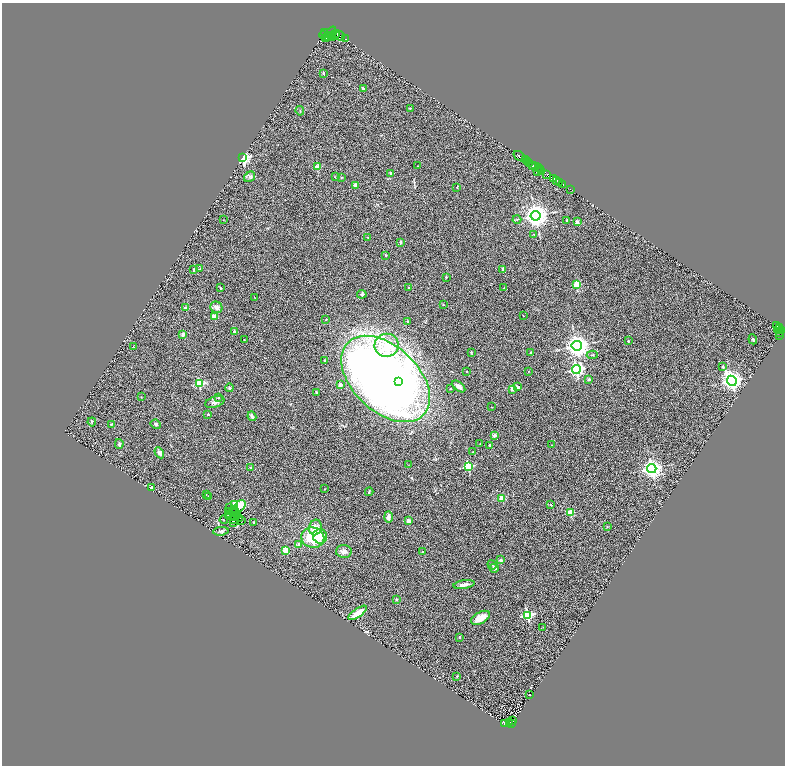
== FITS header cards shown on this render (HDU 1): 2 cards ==
NAXIS1  =                 1566
NAXIS2  =                 1527

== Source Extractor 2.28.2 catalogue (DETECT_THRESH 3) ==
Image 1566 x 1527 px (HDU 1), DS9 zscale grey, zoomed out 1/2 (1 PNG px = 2 x 2 image px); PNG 787 x 768 px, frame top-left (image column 2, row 1526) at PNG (2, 3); each listed source drawn as its Kron ellipse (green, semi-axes under 4 px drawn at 4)
Background 0.458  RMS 0.23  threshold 0.697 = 3 sigma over >= 5 px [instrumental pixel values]
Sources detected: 200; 31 cannot appear on this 1/2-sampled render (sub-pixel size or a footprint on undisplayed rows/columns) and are neither listed nor drawn; the other 169 listed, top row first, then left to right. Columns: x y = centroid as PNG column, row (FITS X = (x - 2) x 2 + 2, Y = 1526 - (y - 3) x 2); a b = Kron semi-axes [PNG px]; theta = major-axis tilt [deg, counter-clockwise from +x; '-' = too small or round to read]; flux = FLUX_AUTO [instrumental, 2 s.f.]
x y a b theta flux
331 32 6 3 50 1200
324 33 3 2 - 700
336 34 4 3 - 250
323 35 4 3 - 650
332 36 3 2 - 740
340 36 5 2 - 1200
326 37 5 3 - 320
328 37 2 1 - 65
333 38 2 2 - 420
345 39 2 2 - 49
323 73 4 2 - 28
363 88 4 2 - 110
410 108 4 2 - 30
300 111 5 2 - 43
520 156 7 2 -35 1100
243 157 3 3 - 8100
525 160 3 2 - 1200
528 161 2 1 - 170
529 164 3 2 - 370
418 166 3 2 - 22
532 166 4 3 - 380
318 167 2 2 - 1000
536 167 3 3 - 400
539 168 2 1 - 19
540 169 2 2 - 250
538 172 2 1 - 48
542 172 3 2 - 69
391 173 2 2 - 180
547 174 2 2 - 420
250 177 6 4 35 120
335 177 4 3 - 37
341 178 3 2 - 24
554 179 3 1 - 46
557 180 2 2 - 460
559 182 2 1 - 290
563 184 2 1 - 180
355 185 2 2 - 380
457 187 2 2 - 26
570 189 2 1 - 100
536 216 5 5 - 48000
517 219 4 3 - 45
223 220 3 2 - 12
567 220 2 2 - 200
577 222 2 2 - 310
534 234 4 3 - 38
368 237 2 1 - 21
401 242 4 3 - 67
386 255 2 2 - 54
200 269 3 2 - 18
503 269 4 3 - 89
194 270 3 2 - 83
446 277 2 2 - 46
577 285 3 3 - 1700
220 288 4 3 - 48
409 288 2 2 - 75
504 288 3 2 - 34
362 294 4 4 - 72
255 298 2 2 - 21
443 305 3 2 - 24
216 307 6 5 - 260
186 308 2 2 - 440
523 316 2 2 - 16
214 317 3 2 - 840
326 319 3 2 - 28
408 322 2 2 - 210
777 326 2 2 - 160
779 327 2 1 - 210
778 329 4 1 - 120
782 331 2 1 - 63
234 332 2 2 - 200
780 332 4 3 - 380
183 335 2 2 - 360
779 335 2 1 - 63
753 339 5 3 - 41
244 340 3 2 - 14
628 341 2 2 - 69
387 345 12 11 - 800
577 346 5 5 - 41000
133 347 2 1 - 10
472 352 3 2 - 30
530 352 3 2 - 37
592 355 5 3 - 49
325 361 2 2 - 150
723 366 2 2 - 78
576 370 4 4 - 9700
467 371 2 2 - 34
529 371 3 2 - 23
386 379 52 33 -43 40000
589 379 2 2 - 100
732 381 5 4 - 25000
399 382 3 3 - 710
199 384 3 3 - 2600
340 385 2 2 - 410
459 387 8 4 -38 210
518 387 4 3 - 100
229 388 4 3 - 75
451 389 2 2 - 33
512 389 2 2 - 450
316 392 4 3 - 51
141 397 2 1 - 23
218 398 2 2 - 60
215 402 10 5 18 170
492 407 2 2 - 20
208 414 2 2 - 71
252 416 5 3 - 170
92 422 4 3 - 43
111 424 4 2 - 28
156 424 5 3 - 100
494 435 2 2 - 450
119 444 5 3 - 83
480 444 2 2 - 28
490 445 2 2 - 140
551 445 2 1 - 18
473 452 2 1 - 24
159 453 6 4 -59 140
409 465 2 2 - 12
468 466 3 3 - 3000
250 468 4 3 - 46
652 468 5 4 - 23000
151 487 3 3 - 130
325 489 2 2 - 17
369 492 4 3 - 43
206 494 3 2 - 29
208 496 3 2 - 13
502 498 3 2 - 1100
234 504 3 3 - 870
551 505 2 2 - 46
240 506 6 5 - 430
229 508 2 1 - 10
232 511 3 1 - 23
228 512 3 2 - 28
235 512 2 1 - 23
571 513 3 2 - 1400
229 515 2 1 - 33
238 515 3 1 - 36
233 517 4 2 - 0.85
388 517 5 3 - 180
233 519 2 2 - 53
239 519 3 2 - 32
224 520 4 3 - 35
242 521 2 1 - 21
409 521 4 4 - 200
233 522 3 1 - 23
254 522 2 2 - 71
315 527 8 6 75 470
607 527 3 3 - 31
221 531 8 3 7 84
320 536 7 7 - 400
313 538 11 10 - 1700
299 544 2 2 - 500
286 550 3 2 - 1100
344 551 8 6 -2 180
423 552 2 2 - 93
500 560 2 2 - 190
492 565 5 3 - 79
494 568 4 4 - 95
464 585 10 3 9 210
396 599 3 3 - 36
358 613 11 4 35 650
528 615 4 4 - 4900
480 618 10 5 29 590
543 627 2 2 - 15
459 637 2 2 - 140
457 676 2 2 - 36
530 695 2 1 - 17
513 721 2 1 - 13
510 722 2 1 - 32
512 723 3 1 - 73
504 724 3 2 - 460
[31 sub-pixel or undisplayed-footprint detections neither listed nor drawn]